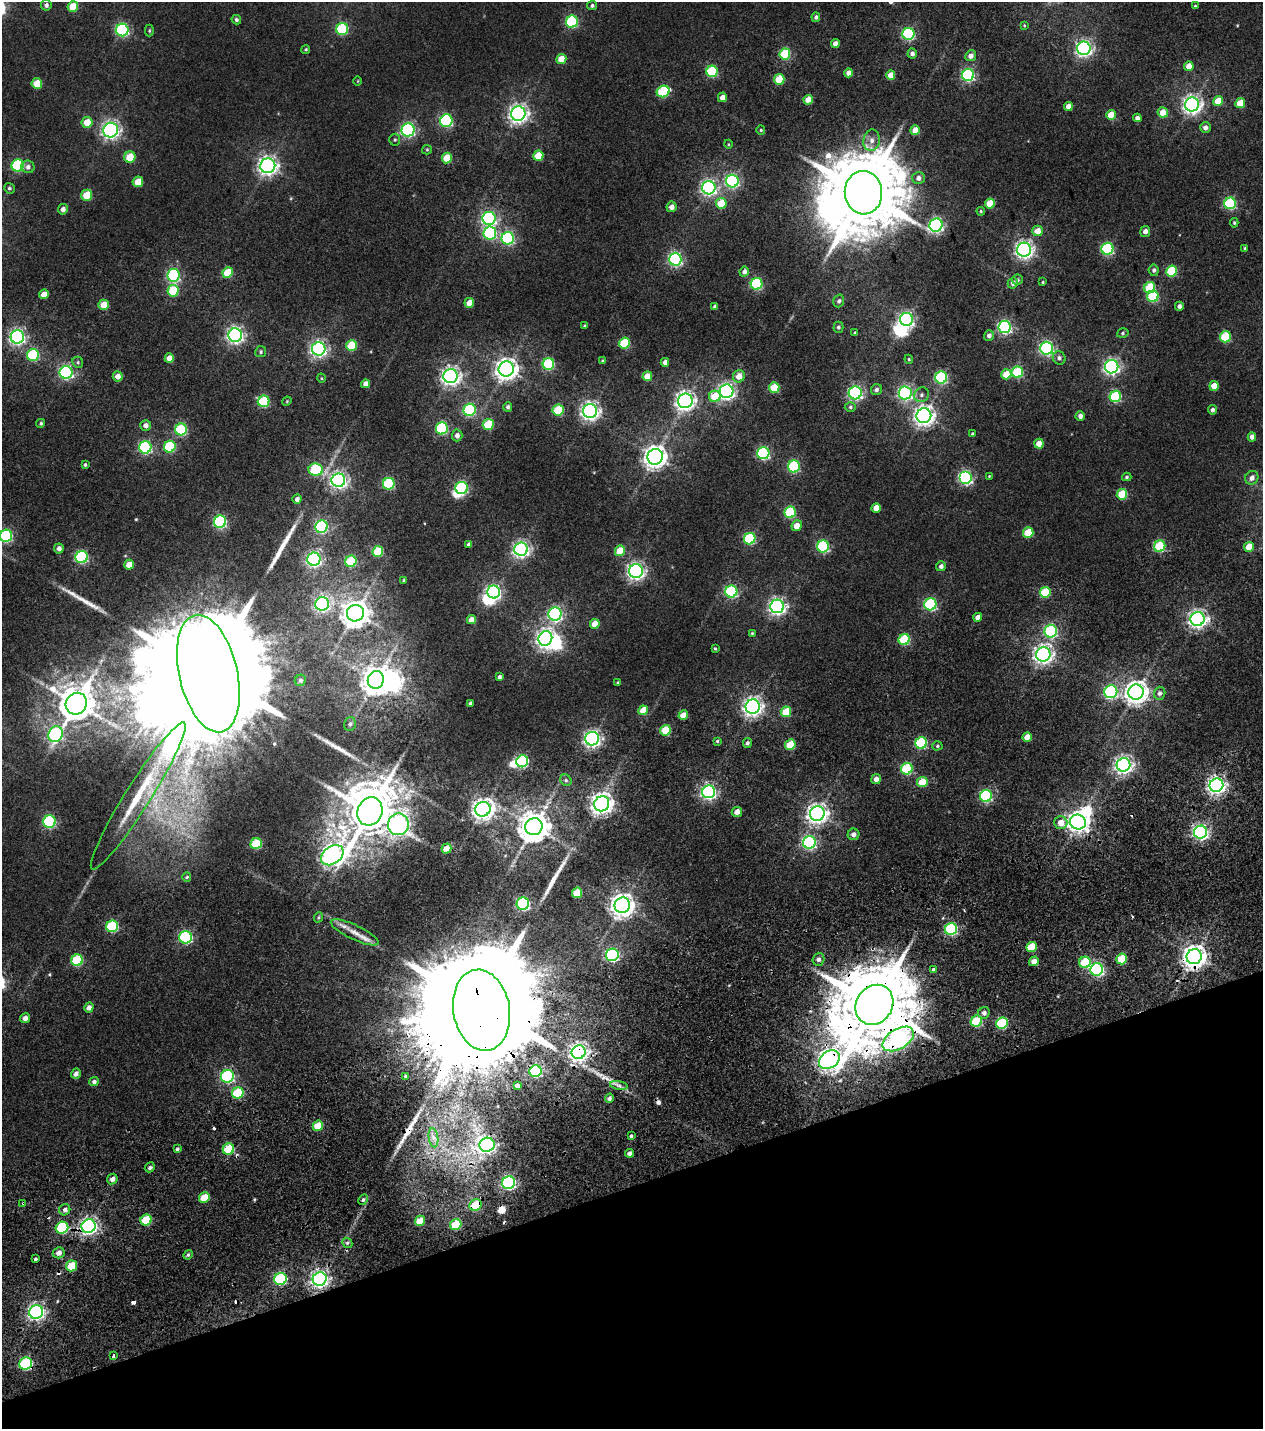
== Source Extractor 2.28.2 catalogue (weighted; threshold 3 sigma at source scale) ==
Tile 14 of 4 x 4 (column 2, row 4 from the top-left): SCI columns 1565-2825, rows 236-1662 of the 5576 x 6577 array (HDU 1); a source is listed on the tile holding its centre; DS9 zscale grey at full resolution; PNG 1265 x 1431 px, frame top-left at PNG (2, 2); each listed source drawn as its Kron ellipse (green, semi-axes under 4 px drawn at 4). Shown black and unused: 17% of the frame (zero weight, under 2 of 5 exposures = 17% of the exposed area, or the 3 px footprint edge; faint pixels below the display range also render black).
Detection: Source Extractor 2.28.2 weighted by HDU 2 'WHT'; one run over the whole footprint, this tile lists its part. Background 0.0109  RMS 0.0057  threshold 0.0257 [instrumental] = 3 sigma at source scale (4.5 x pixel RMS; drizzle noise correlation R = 1.50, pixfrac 1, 0.0396/0.0396 arcsec/px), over >= 5 px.
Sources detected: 358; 9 inside a brighter object's white glare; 8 cosmic-ray / hot-pixel residue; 5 long thin detections or spike segments (spike, bleed or trail) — neither listed nor drawn; the other 336 listed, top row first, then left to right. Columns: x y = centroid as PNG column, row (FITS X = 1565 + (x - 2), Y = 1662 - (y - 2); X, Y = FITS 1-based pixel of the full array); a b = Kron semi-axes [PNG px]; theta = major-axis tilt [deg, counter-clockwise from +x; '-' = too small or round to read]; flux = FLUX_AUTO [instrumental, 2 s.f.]
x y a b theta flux
46 5 5 5 - 1.6
73 6 5 5 - 12
592 6 5 4 - 1.1
1195 6 3 3 - 0.5
816 17 5 4 - 1.2
236 20 5 4 - 1.1
572 22 6 6 - 53
1024 25 4 3 - 0.52
342 29 6 6 - 41
122 30 6 6 - 78
149 31 6 4 90 0.66
908 34 6 6 - 71
835 44 4 4 - 3.2
1084 48 6 6 - 170
306 49 4 4 - 0.64
912 53 5 4 - 1.8
785 54 5 5 - 31
971 56 5 5 - 3
561 59 5 5 - 7.7
1189 66 5 4 - 6
712 71 6 5 - 42
848 73 4 4 - 3.2
891 75 5 4 - 6
968 75 6 6 - 80
779 79 5 5 - 19
358 81 5 3 - 0.39
37 84 5 5 - 10
663 91 6 5 - 37
722 97 5 4 - 3.7
808 100 5 4 - 7.3
1218 101 5 5 - 8.9
1240 103 5 5 - 11
1192 104 7 7 - 250
1068 106 4 4 - 4
1163 112 5 5 - 7
518 114 7 7 - 270
1111 115 5 5 - 9.7
1137 118 4 4 - 2.2
446 121 6 6 - 64
87 122 5 5 - 9.1
1205 128 5 5 - 2.2
111 130 7 7 - 210
408 130 6 6 - 110
761 130 4 4 - 0.57
915 130 5 4 - 8
395 140 6 5 - 0.83
872 140 11 8 80 4
728 144 4 3 - 0.41
427 150 5 4 - 0.6
538 156 5 5 - 14
130 157 6 5 - 12
447 158 5 5 - 12
18 165 6 6 - 48
268 166 7 7 - 270
28 167 6 6 - 1.9
918 178 6 6 - 2.6
732 181 6 6 - 100
138 182 5 5 - 9.2
9 188 5 5 - 0.99
709 188 6 6 - 150
863 193 22 18 -86 6500
87 195 5 5 - 12
721 203 5 5 - 15
990 203 5 5 - 12
1230 203 6 5 - 53
672 207 5 5 - 3.1
63 209 5 5 - 2.5
981 211 4 3 - 0.54
489 218 6 6 - 120
1234 223 4 4 - 0.64
936 225 7 6 - 110
1038 231 5 5 - 5.1
1145 231 5 5 - 2.4
490 233 6 6 - 66
508 238 6 6 - 75
1245 248 3 3 - 0.54
1107 249 6 6 - 56
1024 250 7 7 - 220
675 259 6 6 - 110
1154 270 6 5 - 1.3
1171 271 5 5 - 27
228 272 5 5 - 17
744 272 5 4 - 2.4
173 275 6 6 - 81
1017 280 6 5 - 1
1043 282 4 4 - 0.49
1013 283 5 5 - 2
757 284 6 5 - 54
1150 288 6 5 - 25
173 291 6 5 - 25
44 294 5 4 - 5.1
1153 296 6 5 - 37
839 301 6 5 - 1.3
469 303 5 4 - 6.8
104 305 5 5 - 7.8
1179 306 4 4 - 1.7
715 307 4 4 - 1.4
906 319 6 6 - 130
585 326 4 3 - 0.58
838 327 5 5 - 1.1
1005 327 6 6 - 95
855 333 4 3 - 0.72
1123 333 6 4 18 0.86
235 335 7 7 - 180
989 335 5 5 - 1.6
17 337 7 6 - 140
1225 337 5 5 - 29
624 343 5 5 - 29
352 345 5 5 - 19
1047 348 6 6 - 110
319 349 7 6 - 170
261 352 5 5 - 0.92
33 355 6 6 - 43
169 358 5 4 - 5.3
1059 358 7 6 - 1.6
909 359 4 4 - 0.66
603 361 4 3 - 0.93
78 362 6 5 - 0.88
665 362 4 4 - 2.5
548 364 6 5 - 44
1112 367 7 6 - 150
506 369 8 7 - 380
66 372 6 6 - 110
1017 372 6 5 - 34
1006 374 5 5 - 9.3
118 376 5 5 - 4.4
450 376 7 7 - 250
647 376 5 4 - 7.8
739 376 6 6 - 5.7
941 377 6 6 - 56
321 378 5 3 - 0.46
366 384 4 4 - 3.3
1214 386 5 4 - 7.5
774 388 5 5 - 19
876 390 6 5 - 1.6
726 391 7 7 - 170
855 393 6 6 - 110
905 393 6 6 - 110
921 395 8 7 - 1.8
715 396 6 5 - 16
1115 396 6 5 - 41
264 401 6 5 - 36
287 401 5 4 - 0.5
685 401 7 7 - 270
508 407 5 4 - 1.3
850 407 5 4 - 0.88
470 410 6 6 - 55
558 410 6 5 - 25
1212 410 4 4 - 1.7
590 411 7 7 - 220
924 416 7 7 - 300
1080 416 5 4 - 2.2
41 423 4 4 - 0.84
146 425 5 5 - 2.4
488 425 5 5 - 23
442 428 6 6 - 58
181 429 6 6 - 42
972 434 4 3 - 0.78
457 435 6 5 - 2.5
1252 437 4 4 - 2.9
1039 444 5 4 - 6.6
145 447 6 6 - 76
170 447 6 5 - 38
763 453 6 6 - 72
655 457 8 7 - 430
85 465 3 3 - 0.76
794 466 6 5 - 51
316 470 7 6 - 40
989 476 3 3 - 0.41
1127 477 5 4 - 0.82
965 478 6 6 - 96
1252 478 7 6 - 2.7
338 480 7 7 - 180
389 484 6 5 - 45
462 488 6 6 - 65
1122 494 5 5 - 21
297 499 5 4 - 2
876 508 5 4 - 5.8
790 512 6 5 - 40
220 522 6 6 - 72
797 526 5 5 - 5.3
321 527 6 6 - 70
1028 532 5 5 - 17
6 536 6 6 - 70
750 539 6 5 - 47
469 544 4 4 - 1.9
823 546 6 6 - 59
1160 546 6 5 - 38
1249 547 5 5 - 9.2
59 549 5 5 - 2.3
521 549 7 6 - 180
378 551 5 5 - 25
620 551 5 5 - 12
82 557 6 6 - 61
314 559 6 6 - 140
351 561 6 5 - 33
129 565 5 5 - 7.8
941 566 5 5 - 1.9
636 571 7 7 - 200
404 580 3 3 - 0.52
731 591 6 6 - 62
494 592 6 6 - 110
1045 592 5 5 - 25
322 604 7 6 - 130
930 604 6 6 - 64
777 606 7 6 - 180
355 613 8 8 - 640
555 614 6 6 - 110
978 617 4 4 - 3.7
1198 619 7 7 - 230
471 620 4 4 - 4.2
595 624 5 5 - 8.1
1051 631 6 6 - 65
752 633 4 4 - 0.51
545 638 7 6 - 230
904 639 6 5 - 31
715 649 4 3 - 0.61
1043 654 7 7 - 260
208 674 60 29 -77 50000
499 677 4 3 - 1.2
300 680 6 5 - 1.3
376 680 9 8 - 630
618 682 3 3 - 0.58
1111 692 6 6 - 78
1136 692 8 7 - 420
1160 693 6 5 - 1.7
470 703 4 3 - 0.98
76 704 11 10 - 1300
753 707 7 7 - 270
643 710 5 4 - 9.6
786 712 5 5 - 16
683 715 5 4 - 5.9
350 724 7 5 73 1.4
666 730 5 5 - 19
56 734 8 7 - 83
1027 737 5 4 - 5.7
592 739 7 6 - 200
717 741 4 3 - 0.58
747 743 5 4 - 1.2
921 743 6 5 - 47
790 745 5 5 - 16
937 746 5 4 - 0.88
522 761 6 6 - 59
1124 765 7 6 - 220
907 769 6 5 - 39
876 779 5 4 - 3
566 780 6 5 - 1.2
922 782 5 5 - 14
1216 785 7 6 - 230
709 792 6 6 - 140
138 796 86 12 58 29
986 796 6 6 - 61
602 804 8 7 - 360
483 809 7 7 - 350
370 811 14 12 64 2700
737 812 5 5 - 4
817 814 7 7 - 300
49 822 6 6 - 62
1061 822 6 6 - 5.9
1078 822 8 7 - 350
398 824 11 10 - 220
534 827 9 8 - 920
1200 832 6 6 - 140
853 834 6 6 - 2.2
809 842 6 6 - 82
256 844 5 5 - 30
446 849 5 4 - 6.8
332 855 12 8 36 340
187 877 5 4 - 0.71
577 893 5 5 - 15
523 904 6 6 - 93
622 905 8 7 - 420
319 917 5 3 - 0.63
112 926 6 6 - 45
951 929 6 5 - 63
355 932 26 7 -25 6.4
186 937 6 6 - 75
1031 947 5 5 - 15
612 955 6 6 - 83
1194 957 8 7 - 450
818 959 6 5 - 2.1
1122 959 5 5 - 20
77 960 6 5 - 36
1034 961 5 4 - 3.4
1085 962 6 5 - 25
934 969 3 3 - 3.9
1097 969 6 6 - 97
874 1005 21 18 55 6800
89 1008 5 4 - 2.3
481 1010 41 28 -80 34000
984 1013 6 5 - 2
25 1018 5 5 - 2.5
976 1021 6 5 - 32
1002 1023 6 5 - 41
898 1039 17 10 31 160
579 1052 7 6 - 260
829 1060 11 8 33 390
535 1071 6 6 - 56
76 1074 5 4 - 2.2
227 1076 6 6 - 81
406 1076 3 3 - 2.6
94 1082 4 4 - 1.5
619 1085 9 4 -9 1.7
517 1086 4 3 - 1.9
238 1093 6 5 - 28
609 1098 5 4 - 1.6
318 1126 5 5 - 13
631 1136 3 3 - 1.4
433 1138 10 4 -82 2.9
487 1145 7 7 - 210
177 1149 4 3 - 1.2
228 1149 6 5 - 25
630 1153 4 4 - 2.3
150 1167 5 4 - 1.3
112 1179 5 5 - 2.2
509 1183 6 6 - 120
204 1198 5 5 - 13
363 1200 6 4 61 0.99
23 1203 3 3 - 0.69
476 1205 6 5 - 19
65 1210 6 5 - 1.7
146 1220 6 5 - 22
420 1221 5 5 - 11
456 1225 6 5 - 21
89 1226 7 6 - 190
62 1228 6 6 - 41
347 1243 5 5 - 1
59 1253 6 5 - 2.9
188 1255 5 4 - 0.81
35 1259 3 3 - 3.3
72 1266 5 5 - 13
280 1279 6 6 - 66
320 1279 7 6 - 220
36 1312 7 6 - 200
114 1356 4 3 - 6.2
26 1364 6 6 - 57
Overlapping masked pixels (flux is a lower limit): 16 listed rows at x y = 1194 957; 874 1005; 481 1010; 1002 1023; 898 1039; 579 1052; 829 1060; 535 1071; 619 1085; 487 1145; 228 1149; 23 1203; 476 1205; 89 1226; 280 1279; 26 1364
Isophote crosses this tile's border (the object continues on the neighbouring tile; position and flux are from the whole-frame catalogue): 1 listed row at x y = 6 536